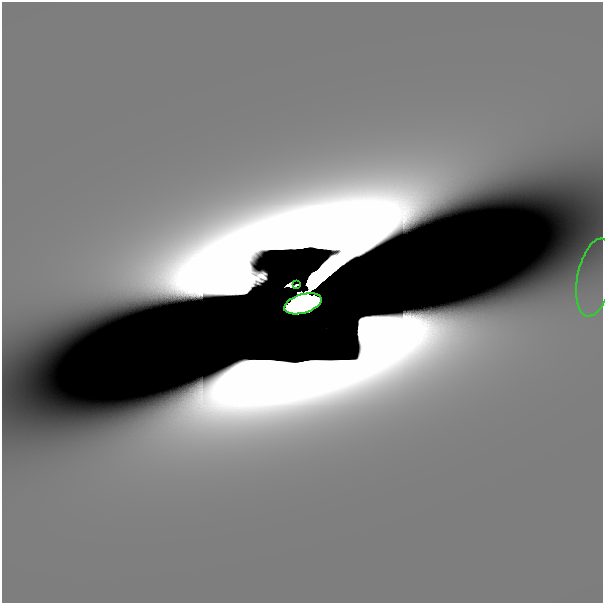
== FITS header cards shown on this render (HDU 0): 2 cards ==
NAXIS1  =                  601
NAXIS2  =                  601

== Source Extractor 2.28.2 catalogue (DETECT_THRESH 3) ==
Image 601 x 601 px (HDU 0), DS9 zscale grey, 1 PNG px = 1 image px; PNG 605 x 605 px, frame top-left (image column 1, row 601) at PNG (2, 2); each listed source drawn as its Kron ellipse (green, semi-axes under 4 px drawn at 4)
Background 8.62e-13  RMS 1.2e-12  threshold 3.58e-12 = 3 sigma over >= 5 px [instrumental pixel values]
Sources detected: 6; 3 with non-positive FLUX_AUTO (blend fragments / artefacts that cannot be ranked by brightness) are neither listed nor drawn; the other 3 listed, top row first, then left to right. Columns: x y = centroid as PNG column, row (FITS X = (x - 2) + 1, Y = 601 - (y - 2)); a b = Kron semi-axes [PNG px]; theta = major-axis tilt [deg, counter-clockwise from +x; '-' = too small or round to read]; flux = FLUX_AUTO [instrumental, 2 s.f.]
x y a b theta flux
595 278 39 17 79 5.0e-09
296 285 3 2 - 5.1e-09
303 304 19 9 17 4.3e+01
At the frame edge (FLAGS 8, measured only in part): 1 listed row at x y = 595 278
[3 non-positive-flux detections neither listed nor drawn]